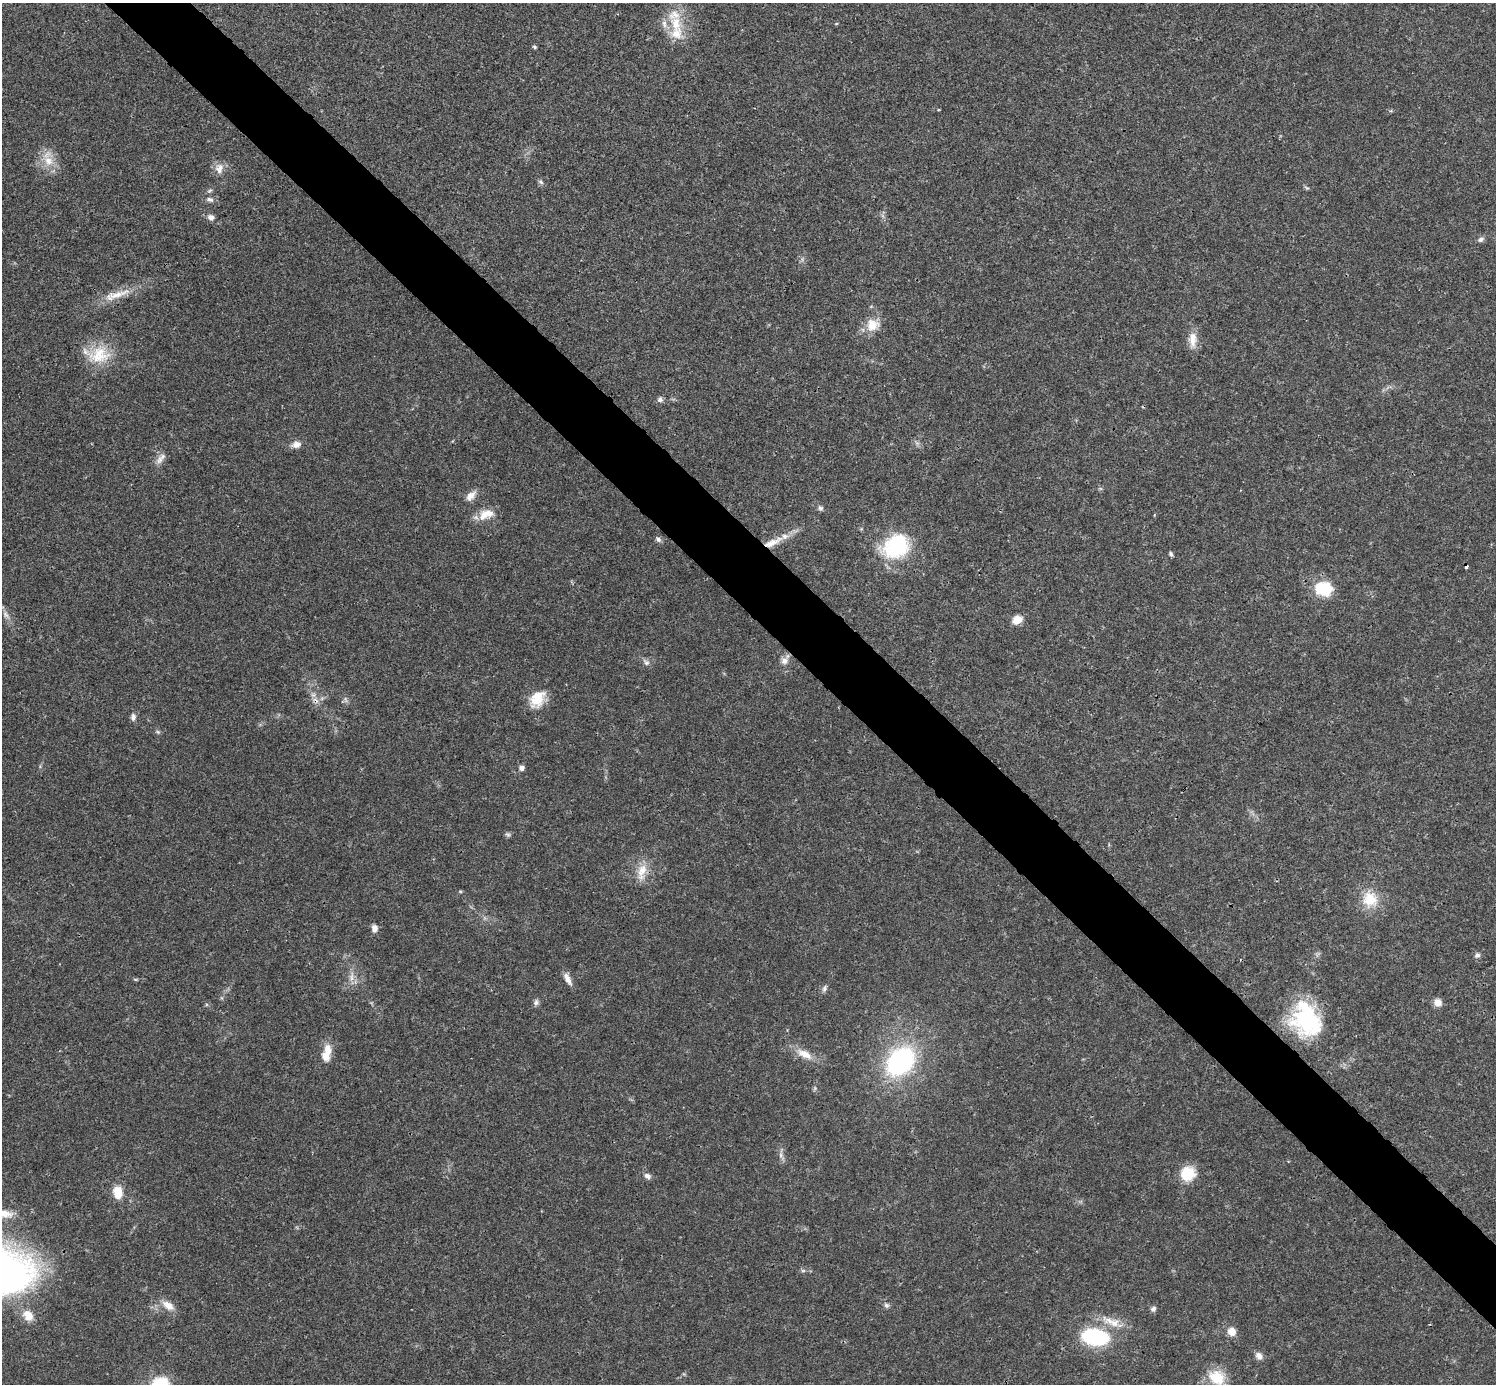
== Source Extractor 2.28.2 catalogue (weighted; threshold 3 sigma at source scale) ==
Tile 6 of 4 x 4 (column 2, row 2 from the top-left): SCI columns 1496-2989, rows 2920-4301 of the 5981 x 5981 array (HDU 1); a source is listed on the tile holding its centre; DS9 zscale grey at full resolution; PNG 1498 x 1386 px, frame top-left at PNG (2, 3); no overlay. Shown black and unused: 5% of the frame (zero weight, under 3 of 4 exposures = <1% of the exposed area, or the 3 px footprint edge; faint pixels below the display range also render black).
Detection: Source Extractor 2.28.2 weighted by HDU 2 'WHT'; one run over the whole footprint, this tile lists its part. Background 0.0208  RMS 0.0022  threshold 0.01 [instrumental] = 3 sigma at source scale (4.5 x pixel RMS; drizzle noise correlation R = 1.50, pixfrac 1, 0.05/0.05 arcsec/px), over >= 5 px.
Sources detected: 72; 1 too faint to see at this stretch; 2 cosmic-ray / hot-pixel residue — not listed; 3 inside a brighter listed object's ellipse — not listed separately; the other 66 listed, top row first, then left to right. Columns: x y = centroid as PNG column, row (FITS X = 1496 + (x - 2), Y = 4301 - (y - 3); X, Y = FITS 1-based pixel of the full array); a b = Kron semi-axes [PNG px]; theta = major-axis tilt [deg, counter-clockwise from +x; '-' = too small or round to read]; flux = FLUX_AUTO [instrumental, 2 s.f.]
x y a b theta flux
676 23 24 17 -79 6.1
534 47 6 4 -28 0.33
48 161 17 14 -59 3.9
219 168 15 12 84 2
541 182 8 5 -40 0.52
1307 188 8 4 -30 0.35
210 191 8 5 34 0.46
210 199 10 7 -21 0.86
211 217 7 6 - 1.1
1481 239 9 6 35 0.71
117 295 45 9 18 4.8
873 325 18 17 - 3.8
1193 340 24 11 90 2.8
99 355 31 23 17 8.1
660 399 8 6 50 0.73
917 443 7 5 -45 0.56
296 444 13 9 11 1.5
160 460 14 9 58 1.5
471 496 15 8 47 1.8
820 508 8 6 -61 0.59
486 514 23 12 20 3.5
658 539 8 6 -48 0.69
772 542 31 9 24 4.6
896 546 33 26 29 17
1171 554 5 4 - 0.46
1324 589 23 18 -8 7.2
5 614 10 7 -57 1
1017 620 11 8 31 2.5
784 661 11 10 - 1.5
646 662 11 7 -45 0.85
345 699 10 4 -89 0.57
537 699 22 16 49 5.4
133 717 9 7 89 0.83
158 732 6 4 -44 0.37
521 768 6 5 - 0.96
508 835 8 5 -39 0.46
642 872 25 12 77 3.8
460 891 6 3 -19 0.24
1370 899 20 18 -52 6.3
374 928 9 7 87 1.2
1477 955 7 6 - 0.64
351 977 13 7 89 1.5
135 979 6 3 -18 0.26
567 979 17 7 -61 1.6
824 989 11 6 63 0.69
536 1002 8 7 - 0.73
1438 1003 8 8 - 1.9
1306 1020 40 32 -65 22
327 1053 23 11 77 3.5
804 1054 23 10 -27 3.3
900 1061 26 19 45 39
781 1155 6 6 - 0.62
1188 1173 17 16 - 5.9
647 1176 9 7 -24 0.94
118 1192 14 10 -78 4
5 1214 20 10 -11 2.5
803 1271 6 4 -19 0.36
168 1305 18 9 -35 2.4
886 1305 7 6 - 0.61
1153 1309 7 7 - 0.66
28 1315 16 12 -51 3.1
1114 1323 27 13 -13 4.4
1232 1332 9 8 - 2.5
1095 1337 21 12 -9 27
1259 1356 11 8 -46 1.2
1217 1377 22 18 -36 6.2
Overlapping masked pixels (flux is a lower limit): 2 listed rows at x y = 117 295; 772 542
Isophote crosses this tile's border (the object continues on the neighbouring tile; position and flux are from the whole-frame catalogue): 2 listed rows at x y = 5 1214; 1217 1377